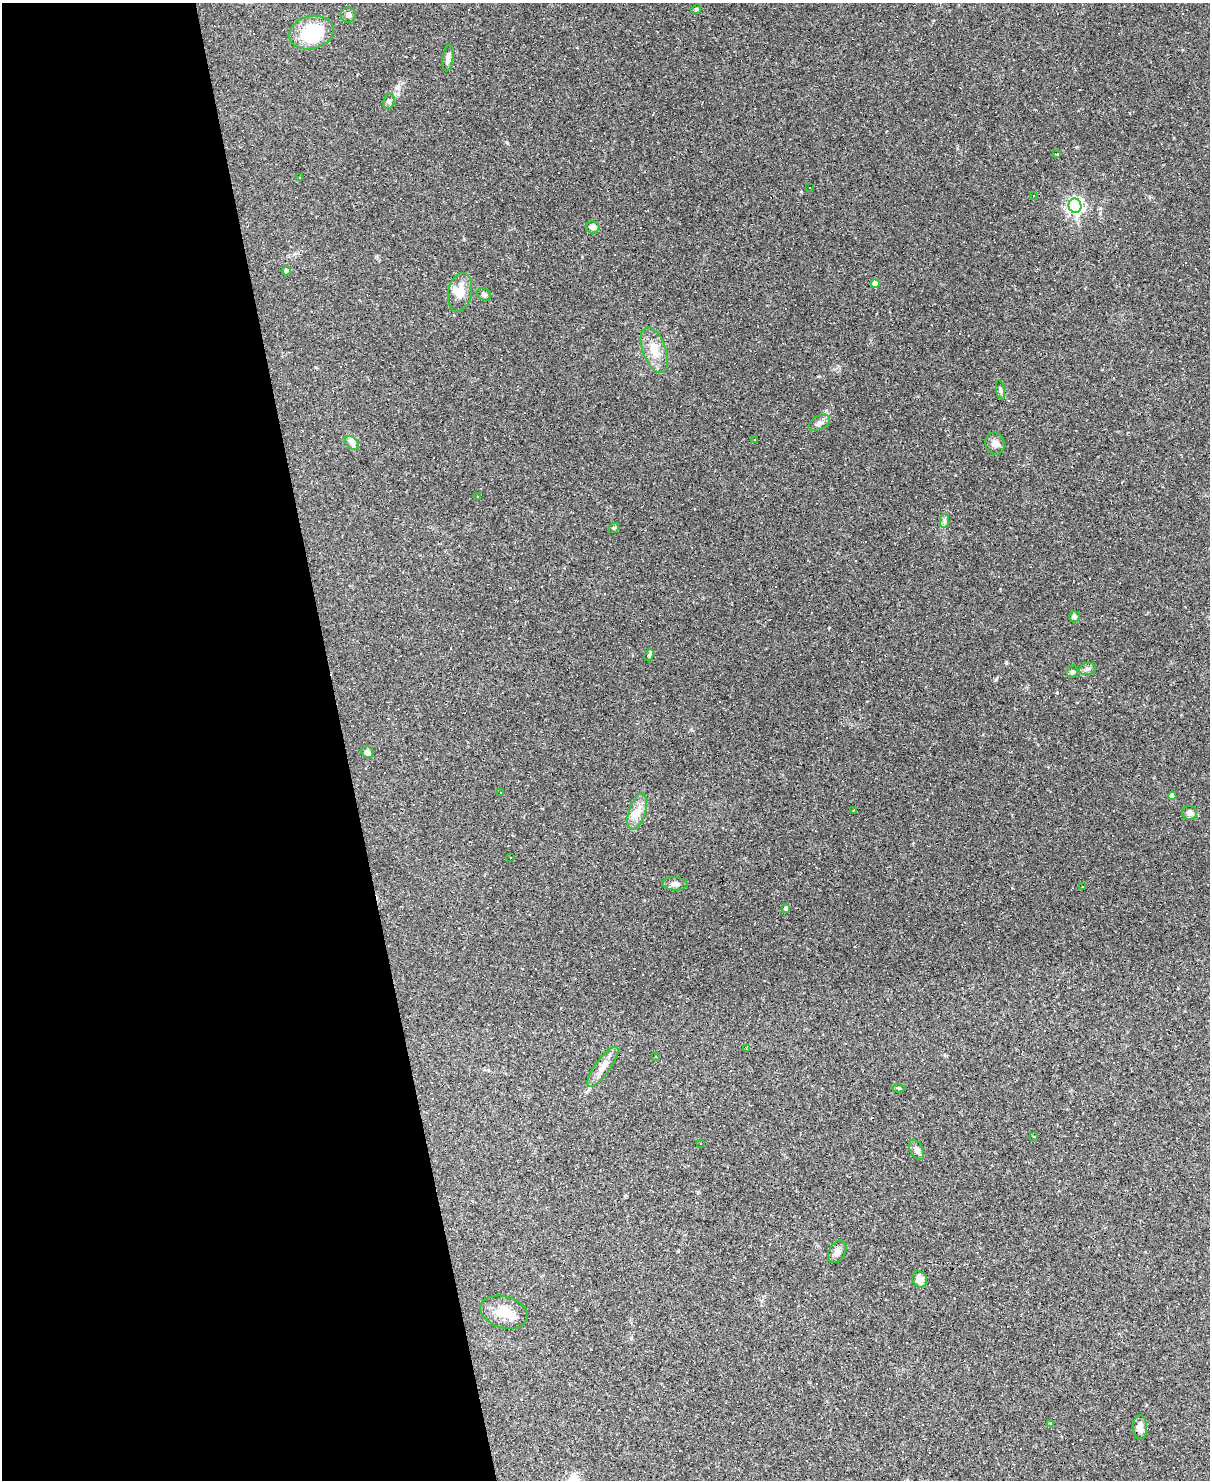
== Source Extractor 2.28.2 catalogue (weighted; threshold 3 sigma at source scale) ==
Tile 5 of 4 x 3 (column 1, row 2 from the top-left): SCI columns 1-1208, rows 1725-3202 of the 4834 x 4815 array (HDU 1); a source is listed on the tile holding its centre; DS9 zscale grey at full resolution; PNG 1212 x 1482 px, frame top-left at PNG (2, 3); each listed source drawn as its Kron ellipse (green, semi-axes under 4 px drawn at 4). Shown black and unused: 28% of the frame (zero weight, under 2 of 3 exposures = <1% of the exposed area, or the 3 px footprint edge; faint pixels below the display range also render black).
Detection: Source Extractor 2.28.2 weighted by HDU 2 'WHT'; one run over the whole footprint, this tile lists its part. Background 0.148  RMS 0.0072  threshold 0.0323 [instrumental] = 3 sigma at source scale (4.5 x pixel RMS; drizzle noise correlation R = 1.50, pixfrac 1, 0.05/0.05 arcsec/px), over >= 5 px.
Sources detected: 99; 48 cosmic-ray / hot-pixel residue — neither listed nor drawn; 1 inside a brighter listed object's ellipse — not listed separately; the other 50 listed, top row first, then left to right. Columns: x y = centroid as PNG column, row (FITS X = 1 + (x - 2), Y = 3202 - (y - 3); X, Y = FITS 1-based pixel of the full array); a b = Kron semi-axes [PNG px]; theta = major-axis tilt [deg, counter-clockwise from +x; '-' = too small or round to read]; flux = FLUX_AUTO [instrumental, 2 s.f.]
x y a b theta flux
696 9 5 4 - 0.93
348 15 7 7 - 2.7
311 33 22 16 14 38
448 58 13 5 82 3.3
389 101 7 5 68 1.6
1057 154 3 2 - 1.3
300 178 4 2 - 0.43
809 188 3 3 - 3.5
1034 196 2 2 - 0.46
1075 206 7 6 - 230
592 227 7 6 - 3.3
286 271 4 4 - 1.3
875 283 4 4 - 6.4
460 292 20 11 79 9.4
484 294 7 5 -38 1.9
654 350 24 11 -70 12
1000 390 10 4 -79 1.4
819 423 11 6 27 2.6
754 439 3 3 - 2.2
352 443 8 5 -45 2.1
995 444 11 9 -72 4.6
477 496 3 2 - 0.44
944 521 7 4 90 1.5
614 528 5 4 - 1
1074 617 5 5 - 1.8
649 655 6 4 69 1
1087 669 8 6 15 2.2
1072 672 6 5 - 1.6
367 752 6 5 - 3.1
500 793 3 3 - 1.3
1172 796 4 4 - 3.4
854 810 4 2 - 0.5
637 812 19 8 72 7.6
1189 813 7 7 - 3.1
511 857 3 2 - 0.66
675 884 13 6 -3 3.1
1082 887 2 2 - 0.49
786 909 4 4 - 1.6
746 1049 3 3 - 0.47
656 1057 3 2 - 0.4
603 1067 24 7 54 6.9
899 1088 6 4 -6 0.84
1034 1137 4 2 - 0.51
700 1144 2 2 - 0.61
917 1150 11 6 -62 2.7
837 1252 12 8 59 3.7
920 1279 8 7 - 6.2
504 1312 24 16 -16 14
1051 1424 4 3 - 0.93
1140 1427 12 7 -88 5.3
Unlisted compact peaks at least as high as the median listed source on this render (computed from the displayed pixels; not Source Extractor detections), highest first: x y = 1006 662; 996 679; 507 143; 1057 693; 1100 208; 826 410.